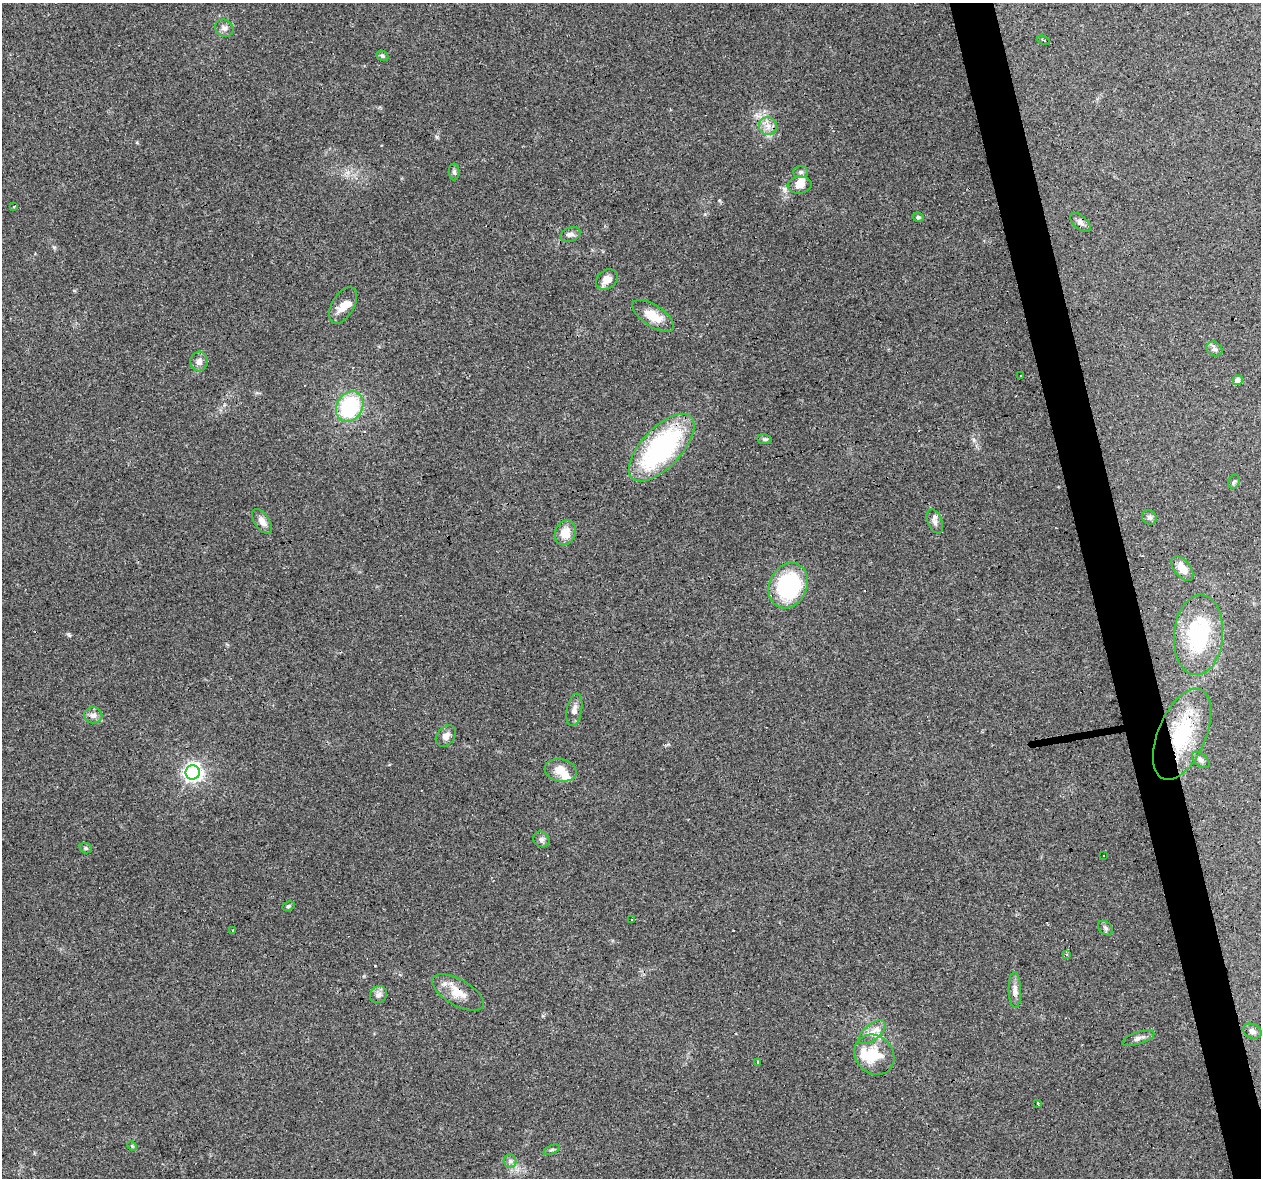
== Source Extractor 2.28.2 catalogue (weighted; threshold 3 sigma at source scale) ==
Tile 6 of 4 x 4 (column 2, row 2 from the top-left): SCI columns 1260-2518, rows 2438-3613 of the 5036 x 4824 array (HDU 1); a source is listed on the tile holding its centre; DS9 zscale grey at full resolution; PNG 1263 x 1180 px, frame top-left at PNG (2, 3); each listed source drawn as its Kron ellipse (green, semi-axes under 4 px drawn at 4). Shown black and unused: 4% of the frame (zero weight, under 3 of 4 exposures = <1% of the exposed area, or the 3 px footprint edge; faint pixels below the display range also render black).
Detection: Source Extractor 2.28.2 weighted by HDU 2 'WHT'; one run over the whole footprint, this tile lists its part. Background 0.102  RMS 0.0062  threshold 0.0279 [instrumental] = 3 sigma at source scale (4.5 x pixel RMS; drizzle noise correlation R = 1.50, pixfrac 1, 0.0396/0.0396 arcsec/px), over >= 5 px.
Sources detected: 66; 2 inside a brighter object's white glare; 5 cosmic-ray / hot-pixel residue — neither listed nor drawn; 3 inside a brighter listed object's ellipse — not listed separately; the other 56 listed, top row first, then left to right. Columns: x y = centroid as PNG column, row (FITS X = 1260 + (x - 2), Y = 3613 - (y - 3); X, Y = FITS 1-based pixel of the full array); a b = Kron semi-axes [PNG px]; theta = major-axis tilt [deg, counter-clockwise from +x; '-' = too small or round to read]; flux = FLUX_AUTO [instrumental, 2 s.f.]
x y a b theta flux
224 28 9 8 - 2.7
1043 40 6 3 -21 1
382 56 6 4 -22 1.1
768 126 9 9 - 3.8
454 172 8 5 -89 1.4
801 172 7 5 2 1.6
800 185 12 8 6 4.8
14 206 4 3 - 1.3
918 217 5 4 - 1.1
1080 222 12 6 -42 2.3
570 234 10 7 17 2.4
607 279 12 9 36 6
343 305 20 11 59 6.8
653 316 24 10 -33 12
1214 349 8 7 - 2
199 361 10 8 83 3.2
1020 375 3 2 - 0.69
1238 380 5 5 - 2.5
350 407 16 12 61 51
764 439 7 5 -10 1.1
662 448 42 20 46 98
1234 482 7 5 67 1.2
1149 517 7 6 - 1.6
262 521 14 7 -56 4
935 521 13 7 -68 2.9
565 533 12 10 68 8.9
1182 568 14 8 -51 6.9
788 586 23 18 65 64
1198 635 40 24 85 59
574 710 16 7 80 3.6
93 715 9 8 - 3.1
1182 734 48 24 67 49
446 736 12 8 49 3.7
1201 760 10 6 -41 2
561 770 16 11 -12 7.7
193 772 7 7 - 240
541 839 8 7 - 1.9
86 848 6 5 - 1
1103 856 3 2 - 0.63
288 906 6 4 27 0.9
632 920 3 2 - 0.63
1106 928 9 6 -42 1.6
232 930 3 3 - 1.5
1067 955 4 3 - 1.3
1015 990 18 6 -88 3.7
458 992 29 13 -30 11
378 994 9 8 - 2.7
1252 1031 10 7 -24 2.3
872 1032 16 8 39 5.2
1138 1038 17 6 18 2.9
874 1055 21 18 -45 17
758 1063 3 3 - 15
1038 1103 4 2 - 2.7
132 1146 5 4 - 0.74
552 1150 9 3 21 0.95
510 1161 6 6 - 1.6
Overlapping masked pixels (flux is a lower limit): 2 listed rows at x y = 1182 734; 458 992
Unlisted compact peaks at least as high as the median listed source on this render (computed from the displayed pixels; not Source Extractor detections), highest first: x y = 437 137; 69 635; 54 247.